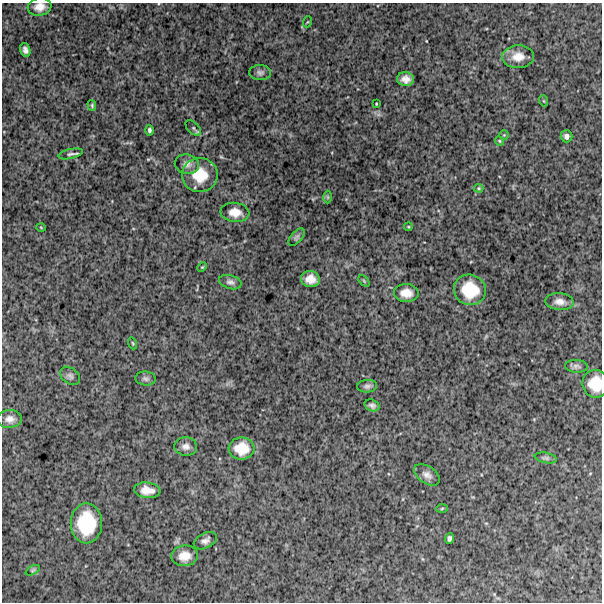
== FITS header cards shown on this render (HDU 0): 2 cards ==
NAXIS1  =                  600
NAXIS2  =                  600

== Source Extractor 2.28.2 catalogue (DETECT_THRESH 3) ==
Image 600 x 600 px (HDU 0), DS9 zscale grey, 1 PNG px = 1 image px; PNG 604 x 604 px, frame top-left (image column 1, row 600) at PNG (2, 3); each listed source drawn as its Kron ellipse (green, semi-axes under 4 px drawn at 4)
Background 885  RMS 270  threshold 802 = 3 sigma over >= 5 px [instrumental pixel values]
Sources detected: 49; all 49 listed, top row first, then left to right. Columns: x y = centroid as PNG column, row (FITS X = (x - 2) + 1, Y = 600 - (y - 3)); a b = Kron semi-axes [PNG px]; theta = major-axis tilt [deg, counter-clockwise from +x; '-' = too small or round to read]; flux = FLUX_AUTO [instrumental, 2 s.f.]
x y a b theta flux
40 7 12 9 10 150000
307 22 6 3 69 18000
25 50 7 5 -72 66000
518 57 16 11 3 220000
260 73 11 7 -3 68000
405 79 8 7 - 130000
544 101 5 3 - 17000
376 104 3 2 - 15000
92 105 5 4 - 24000
193 128 9 5 -46 38000
149 130 5 3 - 39000
504 135 5 5 - 21000
566 136 6 6 - 61000
499 141 4 4 - 18000
71 154 12 5 13 50000
187 164 12 9 -12 100000
200 175 18 17 - 480000
479 188 5 4 - 18000
328 197 6 4 -89 25000
235 212 14 9 -7 190000
41 227 5 3 - 14000
408 227 4 3 - 16000
296 237 10 5 48 43000
202 267 5 3 - 17000
310 279 9 8 - 180000
364 281 7 4 -46 23000
230 282 11 6 -16 66000
470 290 16 15 - 590000
406 293 12 9 -2 200000
559 302 14 8 -5 130000
133 343 6 3 -71 21000
576 366 11 6 -3 58000
70 376 11 7 -37 61000
146 378 10 7 -7 53000
595 384 14 13 - 410000
367 386 10 6 5 59000
372 405 8 5 -17 60000
10 419 12 9 4 120000
186 446 11 9 -4 97000
242 448 13 11 1 340000
546 458 11 5 -11 44000
427 475 14 8 -34 100000
147 490 13 8 -5 200000
442 508 6 4 3 20000
86 523 20 15 90 900000
450 538 5 4 - 47000
205 541 12 7 27 80000
184 556 13 10 6 210000
33 570 8 4 27 26000
At the frame edge (FLAGS 8, measured only in part): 2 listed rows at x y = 40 7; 595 384